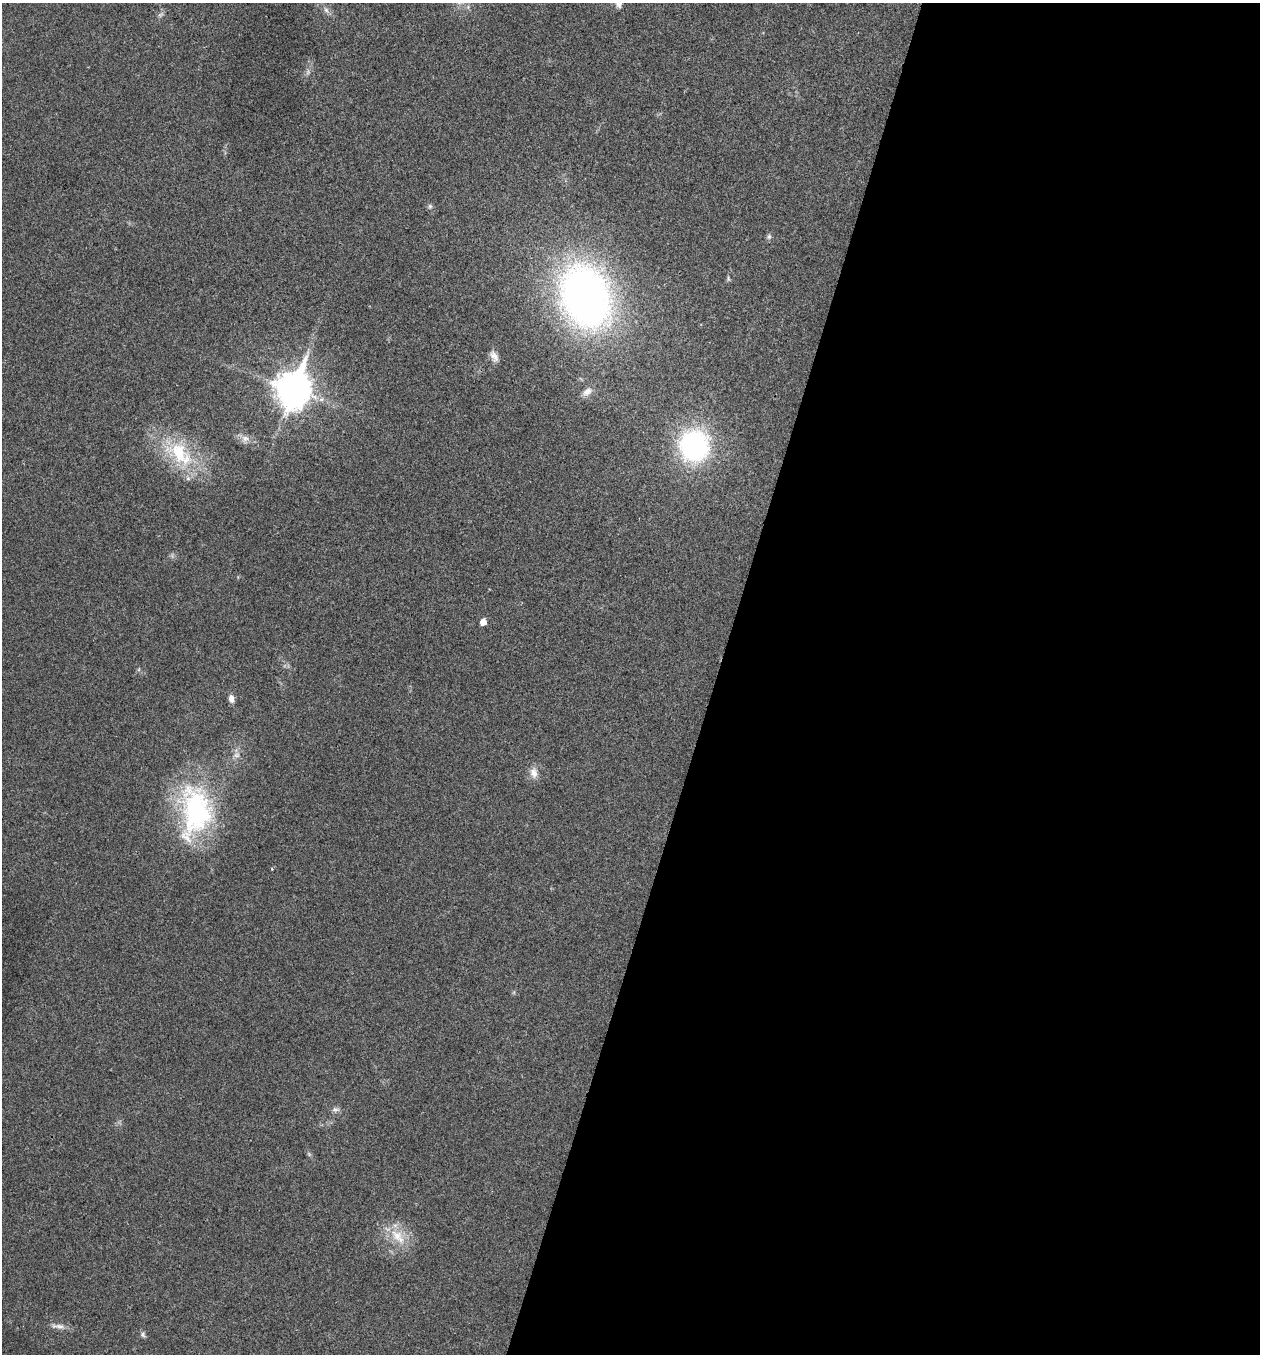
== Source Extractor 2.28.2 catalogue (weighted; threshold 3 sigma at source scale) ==
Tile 12 of 4 x 4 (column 4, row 3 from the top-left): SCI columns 3908-5165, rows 1358-2709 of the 5432 x 5417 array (HDU 1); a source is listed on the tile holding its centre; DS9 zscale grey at full resolution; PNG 1262 x 1356 px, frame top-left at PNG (2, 3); no overlay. Shown black and unused: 43% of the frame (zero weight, under 3 of 4 exposures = <1% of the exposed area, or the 3 px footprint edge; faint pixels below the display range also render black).
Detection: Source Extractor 2.28.2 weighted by HDU 2 'WHT'; one run over the whole footprint, this tile lists its part. Background 0.0246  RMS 0.0041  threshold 0.0184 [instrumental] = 3 sigma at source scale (4.5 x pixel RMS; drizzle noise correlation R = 1.50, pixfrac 1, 0.05/0.05 arcsec/px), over >= 5 px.
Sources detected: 22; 1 inside a brighter object's white glare — not listed; the other 21 listed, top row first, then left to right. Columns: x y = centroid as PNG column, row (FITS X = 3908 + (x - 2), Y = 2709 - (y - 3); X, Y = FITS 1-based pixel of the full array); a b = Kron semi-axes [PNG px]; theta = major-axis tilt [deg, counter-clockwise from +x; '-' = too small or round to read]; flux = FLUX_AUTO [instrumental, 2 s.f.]
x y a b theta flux
326 10 9 6 -54 1.4
430 206 6 6 - 0.79
769 236 8 5 63 0.96
728 278 7 4 -72 0.62
586 297 52 38 -69 240
494 356 15 8 -57 2.5
293 389 14 11 73 730
587 392 14 9 37 2.7
245 438 10 8 -23 2.3
694 445 27 25 -80 71
179 453 45 25 -43 29
483 622 6 5 - 3.5
231 698 10 6 -81 2.2
237 755 9 7 0 1.6
534 773 14 10 -81 3.4
196 810 83 38 -89 62
272 869 4 2 - 0.28
335 1109 11 6 -2 1.4
397 1235 20 15 -43 9.4
58 1326 21 5 -5 2.4
143 1334 8 6 -87 0.95